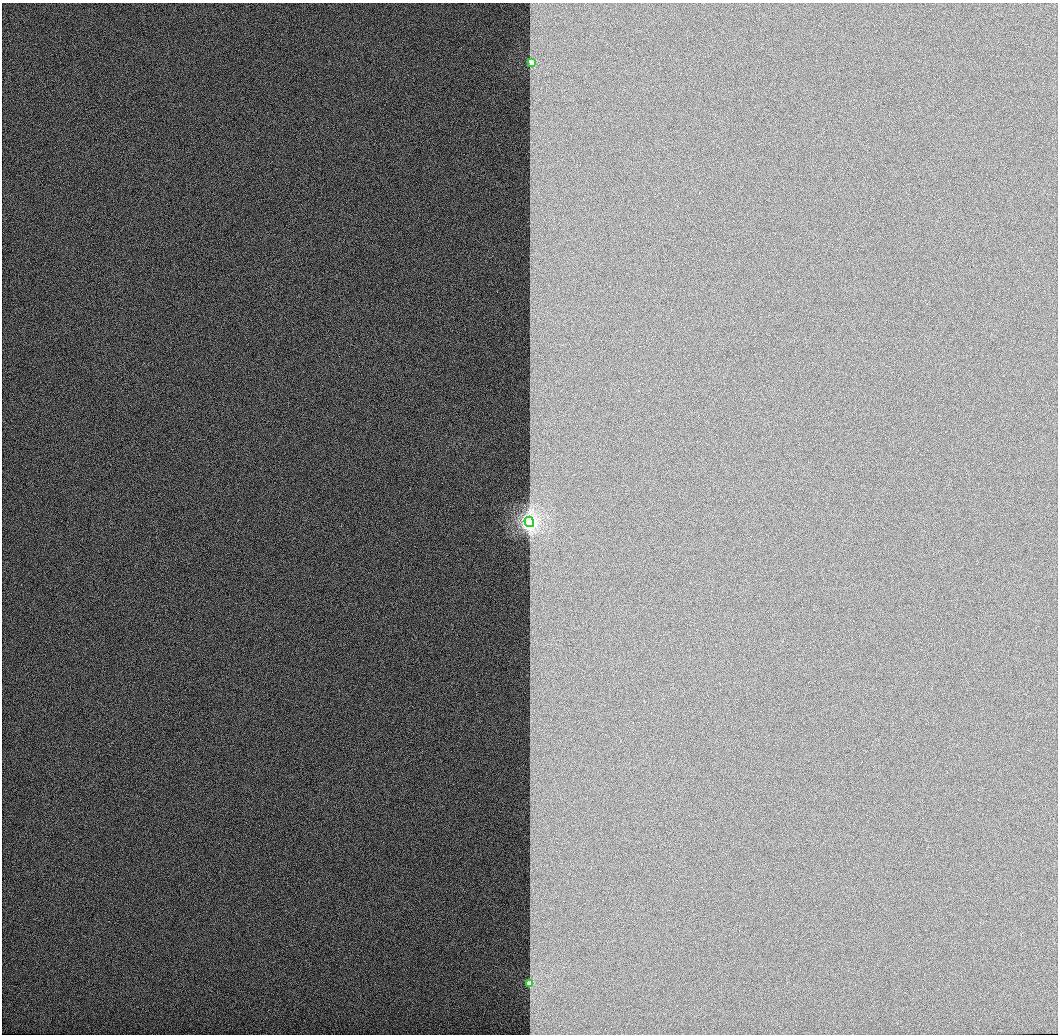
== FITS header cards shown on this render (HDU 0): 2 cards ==
NAXIS1  =                 1056 / Length of Axis 1 (Serial)
NAXIS2  =                 1032 / Length of Axis 2 (Parallel)

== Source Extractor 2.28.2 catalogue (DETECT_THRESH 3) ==
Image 1056 x 1032 px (HDU 0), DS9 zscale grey, 1 PNG px = 1 image px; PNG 1060 x 1036 px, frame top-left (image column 1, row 1032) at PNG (2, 3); each listed source drawn as its Kron ellipse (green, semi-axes under 4 px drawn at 4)
Background 517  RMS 2.9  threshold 8.73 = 3 sigma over >= 5 px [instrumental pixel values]
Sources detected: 3; all 3 listed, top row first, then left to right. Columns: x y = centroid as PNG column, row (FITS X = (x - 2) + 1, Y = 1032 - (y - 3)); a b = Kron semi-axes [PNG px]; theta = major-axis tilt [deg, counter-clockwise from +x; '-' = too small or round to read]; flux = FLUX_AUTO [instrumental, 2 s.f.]
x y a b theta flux
531 63 4 3 - 3200
529 522 5 4 - 91000
529 983 3 3 - 4500